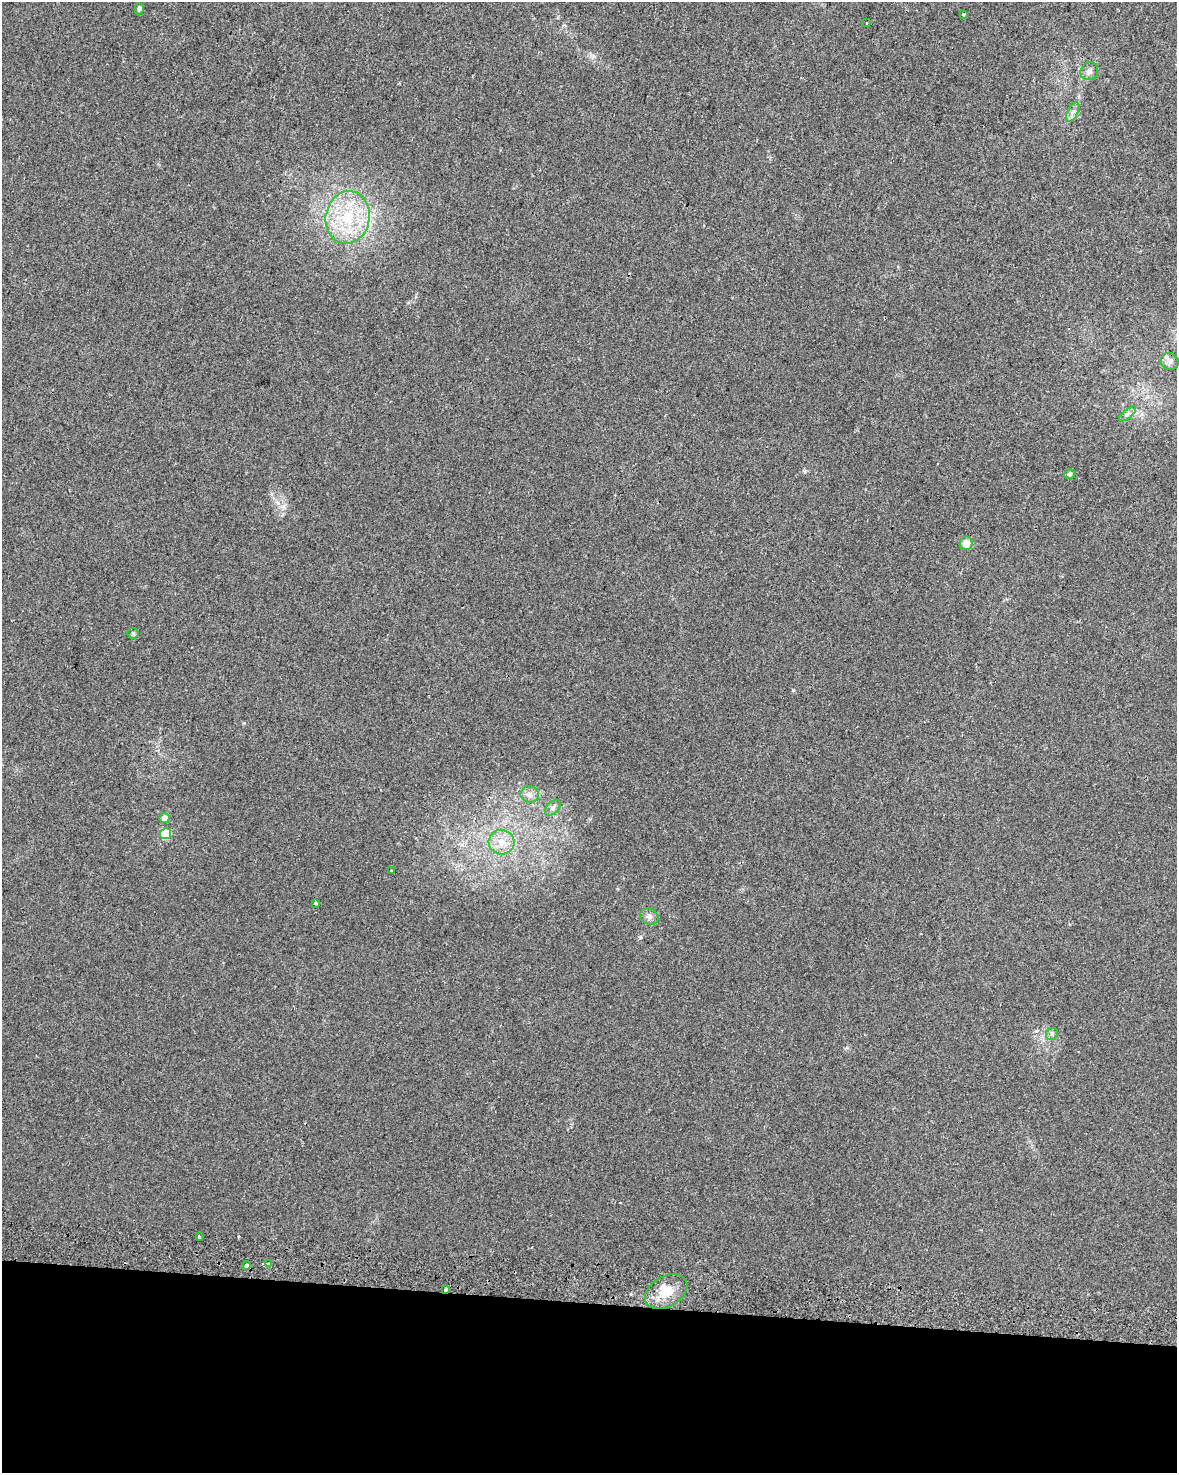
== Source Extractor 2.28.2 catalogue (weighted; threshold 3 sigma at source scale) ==
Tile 10 of 4 x 3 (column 2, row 3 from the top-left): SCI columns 1232-2406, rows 337-1807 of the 4803 x 5029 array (HDU 1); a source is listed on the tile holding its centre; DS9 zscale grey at full resolution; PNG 1179 x 1475 px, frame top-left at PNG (2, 2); each listed source drawn as its Kron ellipse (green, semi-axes under 4 px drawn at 4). Shown black and unused: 12% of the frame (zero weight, under 2 of 3 exposures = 4% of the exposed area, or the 3 px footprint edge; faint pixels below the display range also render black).
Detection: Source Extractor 2.28.2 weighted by HDU 2 'WHT'; one run over the whole footprint, this tile lists its part. Background 0.0284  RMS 0.0049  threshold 0.0221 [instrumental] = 3 sigma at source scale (4.5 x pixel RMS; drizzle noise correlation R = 1.50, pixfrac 1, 0.0396/0.0396 arcsec/px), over >= 5 px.
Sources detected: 27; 1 cosmic-ray / hot-pixel residue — neither listed nor drawn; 1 inside a brighter listed object's ellipse — not listed separately; the other 25 listed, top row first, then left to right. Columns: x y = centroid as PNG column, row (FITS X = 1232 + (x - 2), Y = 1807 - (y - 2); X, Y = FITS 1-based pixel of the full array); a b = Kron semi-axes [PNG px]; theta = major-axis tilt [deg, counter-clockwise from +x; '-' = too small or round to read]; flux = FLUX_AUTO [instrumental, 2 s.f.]
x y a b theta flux
139 9 6 4 76 1.2
964 14 3 3 - 1.4
867 23 3 3 - 2.2
1089 71 9 8 - 2.1
1073 112 10 5 62 1.8
348 217 26 22 78 26
1170 361 9 8 - 2.2
1127 414 11 3 40 1.2
1070 474 6 4 18 0.83
966 543 7 6 - 4.9
133 633 5 5 - 0.73
530 794 9 8 - 2.7
553 808 9 6 46 1.5
164 818 5 5 - 4.1
165 834 5 5 - 25
502 842 13 12 - 6.8
391 871 2 2 - 0.41
316 903 3 3 - 0.91
649 916 9 7 -26 2
1052 1034 6 5 - 1.1
199 1237 3 3 - 1.1
268 1264 4 3 - 1.4
246 1266 4 3 - 2.7
445 1290 4 3 - 3.4
666 1292 23 15 30 11
Overlapping masked pixels (flux is a lower limit): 1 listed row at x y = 445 1290
Unlisted compact peaks at least as high as the median listed source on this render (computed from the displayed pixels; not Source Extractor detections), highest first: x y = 793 690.